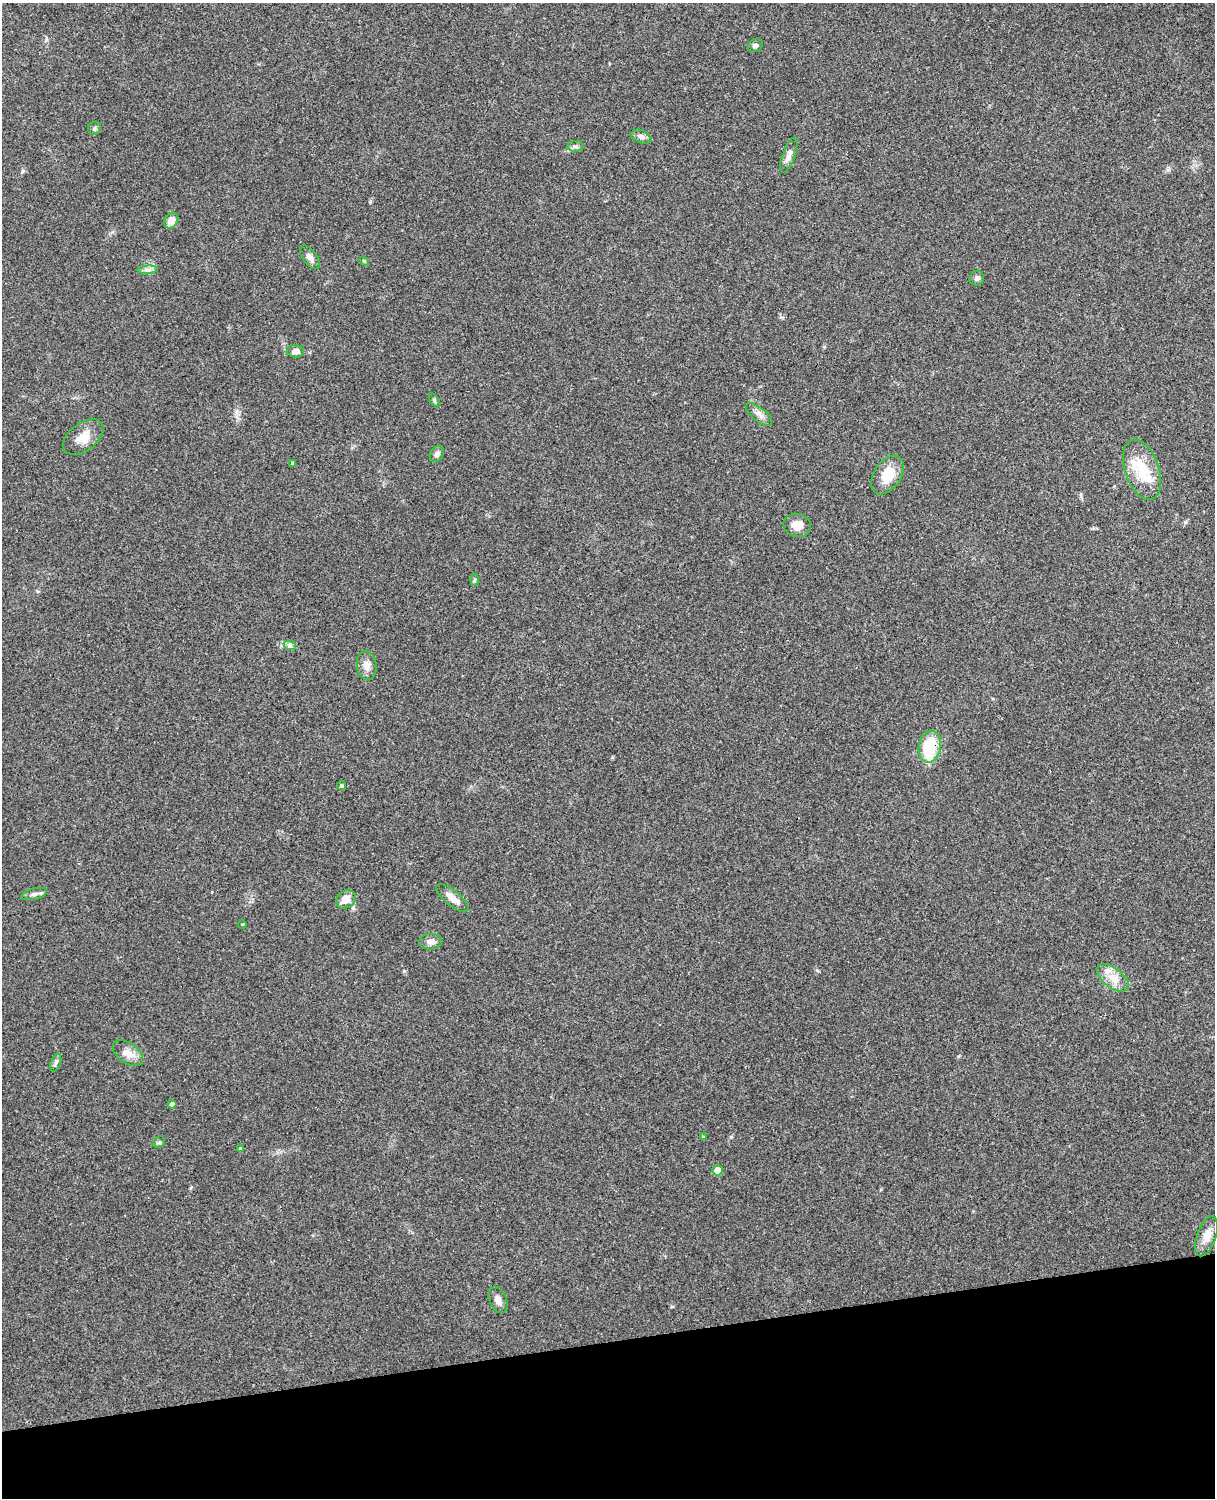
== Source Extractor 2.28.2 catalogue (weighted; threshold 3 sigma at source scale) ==
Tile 10 of 4 x 3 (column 2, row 3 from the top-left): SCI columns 1332-2544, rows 164-1659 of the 5090 x 4928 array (HDU 1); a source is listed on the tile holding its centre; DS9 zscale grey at full resolution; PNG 1217 x 1500 px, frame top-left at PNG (2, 3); each listed source drawn as its Kron ellipse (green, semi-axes under 4 px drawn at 4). Shown black and unused: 10% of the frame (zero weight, under 3 of 4 exposures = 6% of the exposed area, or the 3 px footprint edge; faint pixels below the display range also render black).
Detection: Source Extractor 2.28.2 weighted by HDU 2 'WHT'; one run over the whole footprint, this tile lists its part. Background 0.273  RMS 0.0091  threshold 0.0412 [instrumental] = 3 sigma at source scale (4.5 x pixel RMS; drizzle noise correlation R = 1.50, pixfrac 1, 0.05/0.05 arcsec/px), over >= 5 px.
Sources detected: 41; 1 inside a brighter object's white glare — neither listed nor drawn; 1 inside a brighter listed object's ellipse — not listed separately; the other 39 listed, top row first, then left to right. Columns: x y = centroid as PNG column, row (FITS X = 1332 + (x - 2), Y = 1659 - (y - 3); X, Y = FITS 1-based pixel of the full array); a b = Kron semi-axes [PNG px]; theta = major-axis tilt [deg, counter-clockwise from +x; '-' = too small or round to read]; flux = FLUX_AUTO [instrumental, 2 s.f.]
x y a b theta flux
755 45 8 6 25 2.4
95 128 7 6 - 2
641 137 11 6 -19 3.7
576 146 8 5 5 2.2
789 155 18 6 70 5
171 221 8 6 57 8.4
310 257 14 7 -53 5.1
364 261 5 4 - 1
148 270 10 4 5 2.8
977 278 7 7 - 2.4
296 351 8 6 -5 4.6
434 400 7 4 -54 1.4
759 414 16 6 -39 5.1
83 437 23 13 36 13
437 454 9 6 58 3.6
293 463 3 3 - 1.7
1142 470 31 17 -71 32
888 475 21 13 56 20
797 525 14 11 -14 9.8
474 580 6 4 87 1.4
290 646 6 4 -18 2.1
367 666 14 10 -83 6.7
930 747 16 11 79 37
341 786 4 4 - 1.7
34 894 13 5 14 3.4
453 898 20 7 -40 7.6
346 899 10 8 40 9.9
242 924 4 3 - 0.8
431 942 12 8 2 4.9
1113 978 18 10 -38 12
128 1053 17 10 -35 8.5
56 1063 9 5 72 2.4
172 1104 4 4 - 4
703 1137 4 3 - 1.4
159 1142 6 5 - 1.5
240 1149 4 4 - 2
717 1170 5 5 - 15
1206 1236 21 9 70 11
498 1300 14 8 -67 5.6
Overlapping masked pixels (flux is a lower limit): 1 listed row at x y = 930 747
Unlisted compact peaks at least as high as the median listed source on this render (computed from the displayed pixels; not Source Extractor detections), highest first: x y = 404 971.